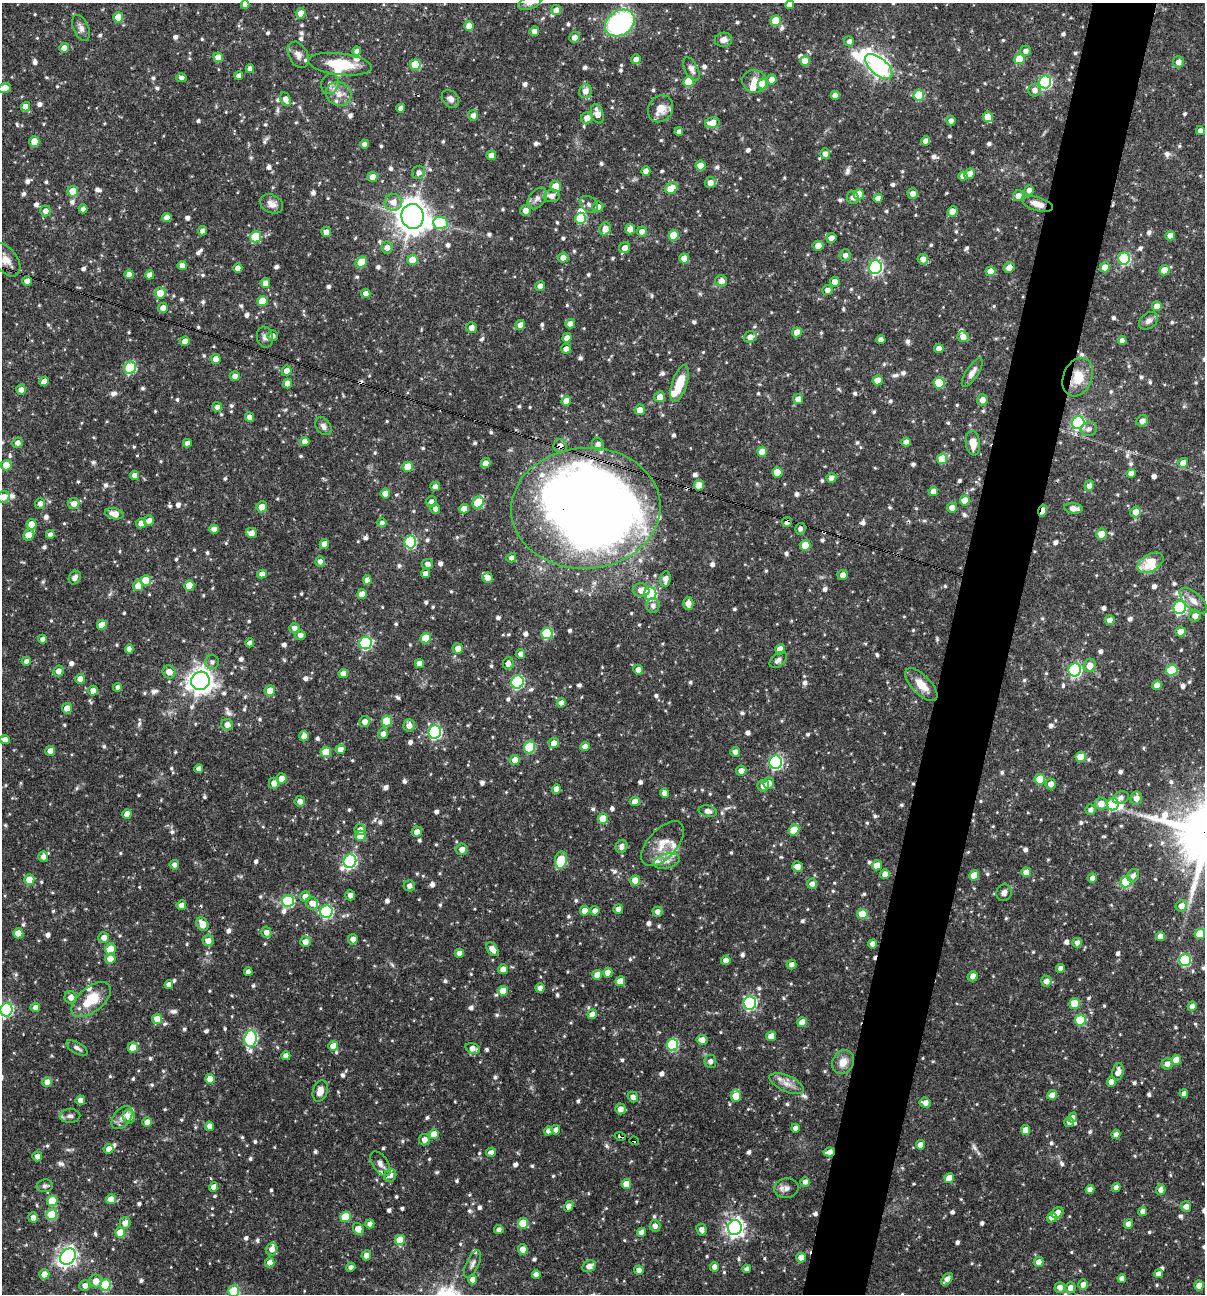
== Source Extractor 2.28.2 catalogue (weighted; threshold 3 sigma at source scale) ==
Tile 10 of 4 x 4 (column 2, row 3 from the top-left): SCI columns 1453-2655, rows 1293-2584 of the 5187 x 5168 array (HDU 1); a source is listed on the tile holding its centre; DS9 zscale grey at full resolution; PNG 1207 x 1296 px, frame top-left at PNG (2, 3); each listed source drawn as its Kron ellipse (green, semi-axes under 4 px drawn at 4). Shown black and unused: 5% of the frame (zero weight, under 3 of 4 exposures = <1% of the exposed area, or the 3 px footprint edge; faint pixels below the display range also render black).
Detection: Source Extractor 2.28.2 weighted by HDU 2 'WHT'; one run over the whole footprint, this tile lists its part. Background 0.0954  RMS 0.0039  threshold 0.0174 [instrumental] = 3 sigma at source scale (4.5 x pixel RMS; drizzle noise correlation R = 1.50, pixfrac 1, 0.05/0.05 arcsec/px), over >= 5 px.
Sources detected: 1071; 4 inside a brighter object's white glare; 5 cosmic-ray / hot-pixel residue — neither listed nor drawn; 21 inside a brighter listed object's ellipse — not listed separately; of the other 1041, all 500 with FLUX_AUTO >= 1.54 (the completeness limit of this list) listed and drawn (541 fainter detections not listed), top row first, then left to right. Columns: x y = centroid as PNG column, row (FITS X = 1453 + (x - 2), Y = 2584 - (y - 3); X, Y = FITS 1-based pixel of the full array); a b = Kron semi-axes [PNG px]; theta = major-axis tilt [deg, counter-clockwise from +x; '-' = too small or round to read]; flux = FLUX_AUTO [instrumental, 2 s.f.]
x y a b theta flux
530 3 12 6 18 2
245 5 4 4 - 2.1
789 5 4 4 - 2.3
556 10 5 5 - 2.2
301 13 5 5 - 3.4
118 17 5 5 - 6.7
776 21 5 5 - 12
620 23 16 12 34 57
469 26 5 5 - 2.8
81 28 14 7 -67 2
534 31 5 4 - 2.2
574 37 5 5 - 2.3
723 40 9 7 3 2.3
849 41 5 5 - 1.6
64 48 5 4 - 2.4
357 51 4 4 - 1.7
1026 51 5 5 - 1.7
298 55 14 9 -62 2.6
218 57 5 4 - 3.6
636 59 5 4 - 2.3
1019 59 5 5 - 10
805 61 5 5 - 7.4
1178 62 6 5 - 2.3
340 64 32 10 -7 13
415 65 5 5 - 13
879 66 16 8 -41 200
250 69 4 4 - 1.9
691 69 13 6 -63 1.8
239 76 4 4 - 2.4
181 78 5 4 - 1.6
771 79 5 5 - 2.5
754 81 12 11 - 3.8
689 82 5 5 - 12
1045 82 6 6 - 58
330 84 10 8 73 2
763 84 5 5 - 11
5 88 7 4 20 4.8
1035 90 6 6 - 2.2
585 91 7 6 - 2.9
339 94 13 11 -29 4.3
835 95 4 4 - 2.6
919 95 5 5 - 17
286 99 7 5 -66 2.6
450 99 10 7 -46 1.9
25 107 5 4 - 3.9
401 108 4 4 - 2.4
660 109 14 12 56 5.4
597 114 10 6 -74 3.5
473 115 5 5 - 2.1
988 117 5 5 - 5.4
587 118 6 5 - 3.1
951 121 5 4 - 1.9
712 123 7 5 12 4.4
1200 130 4 4 - 1.6
679 132 4 4 - 1.8
925 141 4 4 - 2.1
34 142 5 5 - 6.4
364 144 4 4 - 1.7
825 154 5 5 - 2.1
491 155 5 4 - 2.2
701 166 5 5 - 5.6
646 171 4 4 - 2.7
419 172 7 6 - 1.9
970 174 5 5 - 3
963 176 4 4 - 2.5
373 177 5 5 - 3.4
710 183 5 5 - 2.6
555 187 5 5 - 8
671 188 6 5 - 7.8
1029 190 5 5 - 2.2
73 191 5 5 - 6.3
859 194 5 5 - 8.4
913 194 5 5 - 2.4
552 196 8 6 6 2
1018 196 5 5 - 2.4
537 198 12 8 53 2.4
853 198 6 6 - 1.8
878 198 4 4 - 2.3
393 202 8 8 - 3.7
272 204 12 9 -28 2.7
589 204 10 7 -37 1.6
1037 204 15 7 -16 3.5
598 207 5 5 - 2.1
83 209 4 4 - 1.6
525 210 5 5 - 2.7
45 211 5 5 - 2.2
952 211 5 4 - 3.6
413 216 12 11 - 570
167 218 4 4 - 3
581 218 5 5 - 17
440 223 7 6 - 26
605 229 6 5 - 3.2
630 229 5 5 - 3.6
203 231 5 4 - 2
326 232 5 5 - 2.4
642 232 5 5 - 2.3
674 235 5 5 - 9.7
1170 236 5 4 - 3.2
255 237 5 5 - 19
831 238 5 4 - 2.5
818 246 5 5 - 3
387 247 6 6 - 2.6
625 248 6 5 - 2.8
845 255 6 5 - 1.8
563 258 5 5 - 2.5
684 259 5 5 - 5.1
923 259 5 5 - 2.4
1124 259 6 6 - 38
6 260 19 11 -53 4.2
413 260 5 5 - 8.1
361 262 6 5 - 8.6
182 265 4 4 - 2.4
875 267 7 6 - 84
1105 267 5 5 - 3.6
238 268 4 4 - 2.4
1009 268 6 5 - 3.1
1164 270 5 5 - 6.2
991 271 5 5 - 6
129 274 5 4 - 2.5
150 275 4 4 - 2.9
27 281 5 4 - 2.6
721 281 6 6 - 2.7
835 282 5 5 - 3.1
265 283 5 5 - 2.7
540 286 5 4 - 2.4
828 290 5 5 - 1.8
160 293 5 5 - 6.6
366 293 5 4 - 2.3
263 301 5 5 - 9.9
1157 306 5 4 - 2.7
163 308 5 5 - 2.4
1148 321 10 7 39 2
570 324 5 4 - 2.5
520 325 5 4 - 2.5
471 328 5 5 - 2.5
797 332 5 5 - 5.3
272 336 5 5 - 2
265 337 11 8 -76 1.7
750 337 7 5 20 2.6
963 337 5 5 - 2.7
567 338 4 4 - 2.7
881 340 4 4 - 2.2
185 341 5 4 - 2.2
1122 341 4 4 - 2.2
939 348 4 4 - 2.2
566 349 5 4 - 2.2
216 359 5 4 - 3.5
130 368 6 5 - 26
286 371 5 5 - 2.5
972 373 16 6 57 2.6
235 376 5 4 - 2.1
1078 377 20 14 67 9.1
877 380 5 5 - 5
44 381 5 4 - 2.6
287 383 5 4 - 3.2
680 383 19 7 72 9.8
939 383 5 5 - 18
21 390 5 5 - 2.3
660 397 5 5 - 3.8
798 399 5 5 - 2.6
982 400 5 5 - 2.5
566 401 5 4 - 5.2
217 407 5 5 - 1.8
640 410 5 5 - 3
249 417 5 4 - 2.2
1142 421 6 5 - 2.5
1078 423 6 6 - 63
323 426 10 7 -53 1.7
1089 429 8 7 - 1.7
305 441 5 4 - 2.5
906 442 4 4 - 2.3
17 443 5 5 - 1.9
187 443 4 4 - 2.2
973 443 12 7 -83 4.1
598 444 7 5 -59 1.8
560 446 7 6 - 2.8
762 452 5 5 - 6.1
942 459 5 5 - 11
486 463 5 4 - 2.5
1183 463 5 5 - 4.5
6 465 5 5 - 4.8
408 467 5 5 - 8.1
777 472 5 5 - 7.8
1131 473 4 4 - 2.6
135 475 4 4 - 2.6
831 478 5 4 - 2.4
699 485 5 5 - 5.8
435 486 5 4 - 2.2
1089 486 5 4 - 2.1
933 491 5 4 - 2.7
385 493 5 4 - 5
4 497 6 6 - 2.9
965 501 5 5 - 5.6
431 502 5 5 - 2
478 502 6 5 - 16
40 503 5 5 - 1.9
74 503 5 5 - 2.9
262 507 5 5 - 4
952 507 5 5 - 2.8
586 508 74 60 3 520
1073 508 9 5 -7 2.9
435 509 5 5 - 1.7
464 509 5 4 - 3.7
1042 511 6 3 79 4.9
1136 512 5 5 - 3.3
114 514 9 5 -13 4.3
149 520 5 5 - 2.1
787 522 5 5 - 1.8
141 523 5 5 - 2.7
382 523 4 4 - 1.6
31 524 5 5 - 6.2
214 529 5 4 - 2.3
800 529 6 5 - 1.6
251 533 6 5 - 2.9
1101 534 5 5 - 5.7
29 535 6 5 - 6.4
50 535 4 4 - 1.9
410 542 6 6 - 37
324 544 5 4 - 2.7
805 545 5 5 - 10
511 558 5 4 - 1.5
320 561 5 5 - 1.8
1151 563 14 8 31 13
428 564 5 5 - 1.9
425 573 4 4 - 2.2
262 574 5 4 - 2.2
843 575 5 5 - 2.3
75 578 7 5 58 1.9
488 578 5 5 - 2.4
665 579 8 5 84 2.3
146 580 5 5 - 8.3
367 580 4 4 - 2.5
189 585 5 5 - 8.2
138 586 5 5 - 4.9
641 590 8 7 - 3.3
362 594 5 5 - 4.5
650 594 6 6 - 54
1193 601 17 8 -42 3.6
688 603 7 5 -87 2.9
653 606 7 6 - 2
1180 607 6 6 - 63
1195 616 6 5 - 2.7
1110 620 5 4 - 2.2
102 625 5 5 - 5.7
294 628 5 5 - 1.8
1181 632 5 5 - 3.8
547 633 5 5 - 26
300 635 5 5 - 1.7
425 638 5 5 - 11
42 639 4 4 - 1.7
250 643 4 4 - 2.3
366 643 6 6 - 48
458 648 5 5 - 2.9
129 649 4 4 - 2.3
780 649 5 5 - 5.6
520 654 5 4 - 1.7
778 660 10 6 40 1.6
26 661 4 4 - 1.6
212 662 7 7 - 1.5
508 663 6 5 - 2.2
419 664 4 4 - 3
1090 665 6 6 - 4.2
638 670 5 4 - 2.3
1075 670 6 6 - 67
1172 670 6 5 - 17
58 671 6 5 - 2.4
169 672 7 6 - 3.2
343 674 5 4 - 3.1
80 679 5 5 - 2.9
200 681 9 9 - 340
517 682 6 6 - 44
921 685 21 9 -46 5.9
1157 685 5 4 - 3.4
117 687 4 4 - 1.6
270 690 5 5 - 4.6
93 691 5 5 - 3
561 703 5 4 - 1.8
67 708 5 5 - 3.9
387 721 5 5 - 15
365 722 5 5 - 2.4
227 725 6 5 - 2.6
409 725 6 6 - 2.6
435 732 6 6 - 60
383 734 5 5 - 2.3
304 736 5 4 - 2.6
5 740 5 4 - 2.4
554 743 5 5 - 3.2
530 747 6 5 - 23
585 747 5 4 - 2.8
340 749 5 5 - 2.2
50 751 5 4 - 2.3
326 752 5 5 - 9
735 752 5 5 - 2
1081 757 5 5 - 5.5
515 760 5 4 - 4.4
776 762 6 6 - 67
199 769 4 4 - 2
741 771 5 5 - 2.7
282 778 5 5 - 3.8
1040 779 5 5 - 11
274 783 5 5 - 2.8
769 783 5 5 - 2.9
1051 784 5 5 - 2.7
763 786 6 5 - 2.5
556 789 5 4 - 2.7
665 793 5 4 - 2.6
1121 798 8 6 22 1.8
1136 798 7 6 - 2.6
300 801 5 5 - 2.3
635 801 5 4 - 4.1
1101 804 6 6 - 3.6
1113 804 6 6 - 33
1091 809 5 5 - 1.6
708 811 9 5 -11 2.3
127 814 5 4 - 3.9
603 818 5 5 - 8.1
360 829 6 5 - 2.2
794 830 6 5 - 7.8
417 832 5 5 - 2.7
360 836 5 5 - 7.1
663 844 27 14 48 7.1
621 847 6 6 - 1.9
462 849 6 5 - 2.5
43 857 5 5 - 1.9
561 860 8 6 82 12
350 861 7 6 - 64
667 861 13 7 15 2.5
174 865 5 4 - 1.8
877 865 5 5 - 5.4
797 867 5 5 - 2.7
1026 872 5 5 - 4.1
885 874 5 4 - 2.5
974 875 5 5 - 6.3
1133 876 6 6 - 1.7
1092 878 5 4 - 1.8
29 879 5 5 - 6.3
635 880 5 5 - 4.8
1126 882 5 5 - 23
812 884 5 5 - 2.1
409 886 5 5 - 2
1004 893 9 7 70 1.8
350 895 5 5 - 2.4
305 897 5 5 - 3.2
288 901 6 6 - 33
312 903 7 6 - 2.9
181 905 5 4 - 2.2
1181 906 6 5 - 3.1
618 909 5 4 - 2.5
585 911 5 4 - 4.7
595 911 5 4 - 2.4
326 912 6 6 - 48
657 912 5 5 - 2.3
862 914 5 5 - 9.7
202 924 7 5 -58 5.5
266 932 6 5 - 2.5
18 933 5 5 - 5.5
1200 934 5 5 - 8.5
1160 936 4 4 - 3.3
104 937 5 5 - 2.6
353 939 5 5 - 2.4
208 941 5 5 - 2.9
305 942 5 5 - 2.9
1077 943 5 4 - 1.6
873 944 4 4 - 2.2
110 949 5 5 - 6.5
492 949 8 5 -49 3.5
459 953 4 4 - 2.7
110 958 5 5 - 3.5
726 960 5 4 - 2.5
1185 960 6 6 - 35
791 964 5 5 - 2
1061 968 4 4 - 2.2
503 969 5 4 - 2.4
248 972 4 4 - 2.3
608 973 5 4 - 3.5
597 975 5 4 - 4.3
973 976 5 5 - 1.9
620 981 5 5 - 5.7
1046 981 5 5 - 2.4
169 985 4 4 - 2.5
540 988 4 4 - 1.8
503 991 5 5 - 6.4
71 997 6 6 - 2.3
91 1000 23 12 39 12
750 1003 6 6 - 53
1075 1004 5 5 - 9.4
1192 1006 5 4 - 2.2
35 1007 4 4 - 2.1
6 1010 7 6 - 54
592 1014 5 4 - 2.7
157 1019 5 5 - 4.4
1080 1020 5 5 - 19
802 1022 5 5 - 4.3
771 1036 5 5 - 5.3
250 1038 8 6 82 50
702 1040 5 5 - 2.6
672 1044 6 5 - 35
333 1046 5 4 - 4.9
133 1047 5 5 - 6.7
77 1048 12 5 -30 1.6
473 1048 7 5 -16 2.8
286 1056 4 4 - 1.9
1176 1060 5 5 - 4.7
710 1061 6 6 - 1.7
843 1062 12 10 60 4.5
1167 1064 5 5 - 2.5
1118 1072 9 5 79 2.9
210 1079 5 4 - 5.7
47 1082 5 4 - 4.4
1112 1082 5 4 - 3.9
787 1083 18 8 -24 3.5
320 1091 11 7 72 3.2
1184 1094 4 4 - 2
1052 1095 5 4 - 2.4
736 1096 6 5 - 6.7
633 1097 5 5 - 1.9
80 1100 5 4 - 2.4
925 1102 6 5 - 2.6
620 1109 5 5 - 2.5
70 1116 10 7 1 1.7
122 1117 13 8 52 2.5
129 1117 7 6 - 4.3
1073 1117 5 4 - 1.7
147 1122 5 4 - 2.2
1069 1122 5 4 - 1.6
209 1126 5 4 - 2.5
795 1128 4 4 - 2.2
556 1130 5 4 - 1.8
1026 1130 5 4 - 4.2
549 1131 5 4 - 2.1
434 1134 5 5 - 5.6
1116 1134 5 4 - 2
620 1136 6 3 -14 5.2
424 1140 5 5 - 2.6
634 1141 5 3 - 3
920 1145 4 4 - 2.8
109 1149 5 5 - 2.8
491 1152 5 4 - 1.7
829 1152 6 4 11 2.3
37 1156 5 5 - 2.2
380 1164 14 7 -55 2.1
390 1175 6 6 - 2.2
949 1178 5 5 - 4.6
805 1182 5 5 - 1.7
626 1184 5 4 - 5.5
45 1186 8 6 8 1.6
214 1187 4 4 - 3.2
1116 1187 4 4 - 1.8
786 1188 12 10 9 2.2
1090 1189 4 4 - 2.5
1161 1190 5 4 - 2
111 1199 5 5 - 4.4
52 1201 5 5 - 13
569 1206 6 4 59 2.4
1186 1206 5 5 - 2.2
1143 1211 4 4 - 2.2
1057 1213 6 5 - 3.4
52 1215 5 5 - 15
33 1217 5 4 - 2.1
345 1217 5 5 - 14
1052 1217 5 5 - 3
125 1223 6 5 - 2.8
523 1223 5 5 - 9
370 1224 4 4 - 2.1
1128 1224 4 4 - 2.9
655 1226 5 5 - 1.8
735 1228 7 7 - 170
358 1229 6 5 - 4.6
499 1230 5 4 - 1.6
701 1230 6 5 - 2.2
641 1232 5 4 - 2.4
120 1233 5 5 - 9
400 1240 5 5 - 8.3
272 1249 6 5 - 2.5
523 1249 5 5 - 3.4
366 1255 5 5 - 2.7
68 1257 9 7 50 170
801 1258 5 4 - 4.8
270 1262 5 4 - 3.3
1039 1262 5 5 - 2.7
473 1264 15 6 64 1.6
589 1266 7 5 27 2.6
351 1267 5 4 - 1.7
714 1267 5 4 - 2.2
747 1269 4 4 - 1.6
639 1270 5 4 - 2.1
44 1274 5 5 - 4.3
536 1274 4 4 - 2.3
1158 1274 4 4 - 2.2
1122 1278 4 4 - 2.4
947 1279 7 4 48 2.4
472 1280 4 4 - 2.8
96 1281 6 6 - 4
1083 1284 5 5 - 1.9
105 1285 5 5 - 24
85 1286 5 5 - 2.2
1199 1286 5 4 - 3.3
1060 1287 5 5 - 2.3
1070 1288 5 5 - 2.8
234 1291 5 5 - 19
Overlapping masked pixels (flux is a lower limit): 11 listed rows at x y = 413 216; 6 260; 1009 268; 1078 377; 560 446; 586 508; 1042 511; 787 522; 620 1136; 634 1141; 829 1152
Isophote crosses this tile's border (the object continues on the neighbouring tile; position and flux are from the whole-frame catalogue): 7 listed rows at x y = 530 3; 245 5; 789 5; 5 88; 4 497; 6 1010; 234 1291